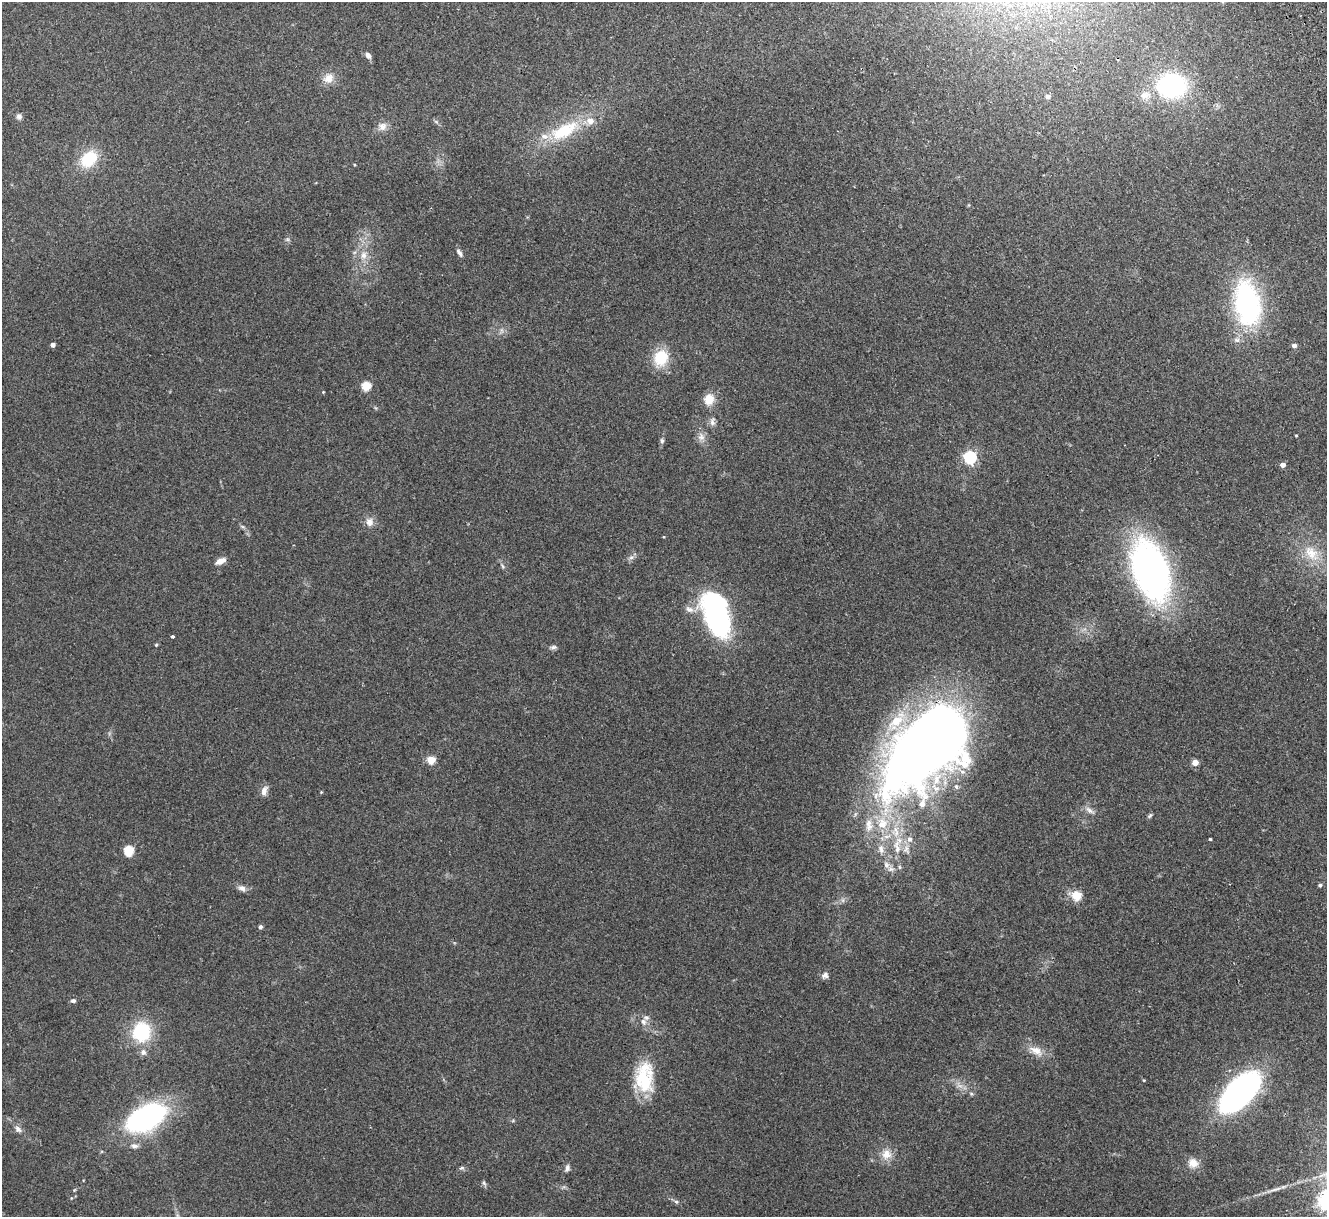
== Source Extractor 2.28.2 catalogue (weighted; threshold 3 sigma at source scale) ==
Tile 10 of 4 x 4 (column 2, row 3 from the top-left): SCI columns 1381-2705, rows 1385-2599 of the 5411 x 5322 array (HDU 1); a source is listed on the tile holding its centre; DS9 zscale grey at full resolution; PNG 1329 x 1219 px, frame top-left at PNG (2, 2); no overlay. Shown black and unused: <1% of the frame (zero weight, under 2 of 3 exposures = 3% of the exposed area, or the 3 px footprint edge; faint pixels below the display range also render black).
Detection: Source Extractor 2.28.2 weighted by HDU 2 'WHT'; one run over the whole footprint, this tile lists its part. Background 0.072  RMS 0.0085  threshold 0.0381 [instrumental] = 3 sigma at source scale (4.5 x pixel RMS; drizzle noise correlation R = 1.50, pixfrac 1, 0.05/0.05 arcsec/px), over >= 5 px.
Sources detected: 79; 1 inside a brighter object's white glare — not listed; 8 inside a brighter listed object's ellipse — not listed separately; the other 70 listed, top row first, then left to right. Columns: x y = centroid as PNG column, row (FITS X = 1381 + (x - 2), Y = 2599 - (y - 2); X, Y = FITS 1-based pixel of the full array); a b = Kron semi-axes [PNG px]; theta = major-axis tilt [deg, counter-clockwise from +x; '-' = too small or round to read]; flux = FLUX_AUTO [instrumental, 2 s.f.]
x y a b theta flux
368 55 8 6 -59 3.2
328 78 15 12 45 8.5
1172 86 32 26 2 100
1048 97 5 4 - 2.9
19 116 8 6 -2 2.4
382 126 12 10 45 5.4
564 131 43 18 29 43
89 159 18 13 42 33
459 253 10 5 -56 2.6
363 255 10 9 - 6
1247 304 42 23 -81 150
53 345 4 4 - 3.2
1294 346 4 4 - 3.1
661 358 22 18 70 22
366 386 5 5 - 36
323 392 3 3 - 0.59
709 399 14 12 66 11
712 422 12 6 -85 3.3
1296 435 4 3 - 0.65
701 437 11 9 -85 4.8
662 441 7 5 -76 1.7
970 457 6 6 - 140
1283 465 5 4 - 5.3
369 522 12 10 -80 5.5
1311 553 25 15 -50 19
631 557 7 4 2 1.9
220 561 11 6 23 6.1
502 566 6 4 -70 1.2
1150 570 42 23 -70 410
689 609 13 8 -24 4.9
716 615 35 18 -70 200
172 636 4 3 - 1.9
156 645 4 4 - 0.86
553 647 9 5 8 2.1
935 738 98 44 42 1200
431 760 5 5 - 25
1195 762 4 4 - 11
956 787 6 5 - 1.6
264 791 13 7 71 4.6
1090 810 15 6 -35 3.7
1150 816 7 4 45 1.4
882 823 16 15 - 18
909 839 8 7 - 3.9
1210 839 3 3 - 1
897 847 24 9 -87 14
881 849 13 7 -86 5.1
129 851 5 5 - 48
891 869 11 8 -7 4.8
1320 885 5 4 - 1.5
242 888 10 7 -22 3.9
1077 896 5 5 - 40
260 927 4 4 - 2.2
825 975 9 8 - 3
73 1001 6 5 - 1.9
643 1022 10 7 -56 3.7
141 1032 16 15 - 53
1036 1051 20 10 -29 10
143 1052 8 7 - 3.3
644 1077 38 21 89 39
1144 1080 3 3 - 0.68
1240 1092 40 19 46 280
145 1118 31 16 27 220
18 1129 10 7 -45 3.6
134 1146 10 6 -2 2.9
886 1154 14 14 - 9.4
1193 1163 13 12 - 8
461 1168 8 4 25 1.5
567 1168 9 6 73 2.5
484 1183 7 4 -46 1.4
676 1202 6 5 - 1.5
Overlapping masked pixels (flux is a lower limit): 1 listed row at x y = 935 738